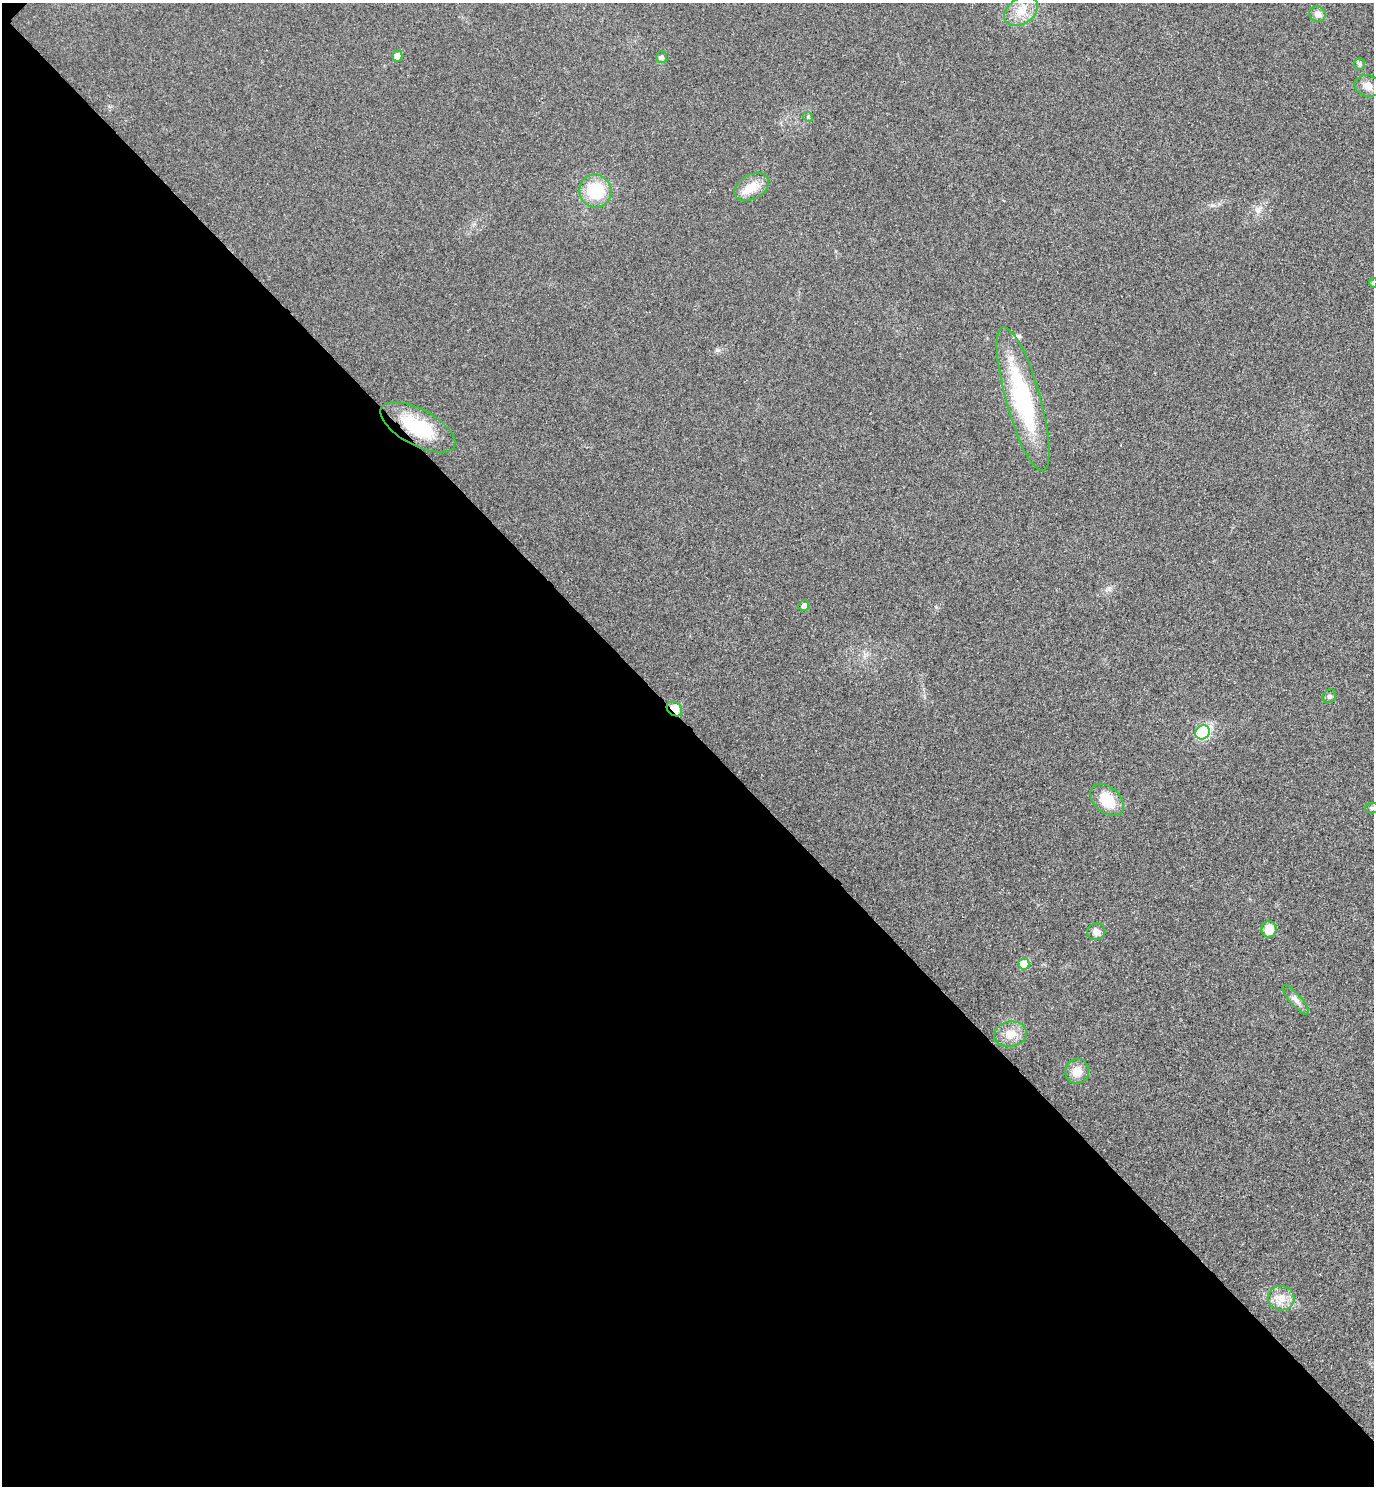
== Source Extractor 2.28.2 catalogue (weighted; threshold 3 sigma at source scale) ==
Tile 9 of 4 x 4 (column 1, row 3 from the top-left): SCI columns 200-1571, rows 1531-3014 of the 6026 x 6025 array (HDU 1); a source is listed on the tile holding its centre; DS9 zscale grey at full resolution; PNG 1376 x 1488 px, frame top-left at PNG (2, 3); each listed source drawn as its Kron ellipse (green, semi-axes under 4 px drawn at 4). Shown black and unused: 51% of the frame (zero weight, under 3 of 4 exposures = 6% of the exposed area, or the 3 px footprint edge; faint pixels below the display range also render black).
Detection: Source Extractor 2.28.2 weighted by HDU 2 'WHT'; one run over the whole footprint, this tile lists its part. Background 0.0217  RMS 0.0063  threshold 0.0282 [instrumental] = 3 sigma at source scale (4.5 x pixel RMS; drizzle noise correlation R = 1.50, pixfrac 1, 0.05/0.05 arcsec/px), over >= 5 px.
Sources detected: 25; all 25 listed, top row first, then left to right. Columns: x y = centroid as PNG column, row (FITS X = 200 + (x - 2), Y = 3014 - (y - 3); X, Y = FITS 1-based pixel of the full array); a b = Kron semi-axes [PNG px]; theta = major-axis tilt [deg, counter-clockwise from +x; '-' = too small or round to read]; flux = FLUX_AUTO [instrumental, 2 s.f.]
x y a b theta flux
1021 11 18 12 33 10
1318 14 8 7 - 3.4
397 56 5 5 - 6
661 57 6 5 - 1.4
1360 64 6 5 - 1.1
1368 86 13 10 -16 4.9
808 117 5 4 - 0.93
752 187 18 12 28 10
595 191 17 16 - 28
1373 283 5 4 - 0.98
1023 399 75 17 -74 67
418 427 41 18 -28 33
804 606 5 5 - 3
1329 696 7 6 - 1.4
674 709 8 6 -39 14
1203 732 8 6 40 62
1107 800 19 13 -43 15
1372 808 6 5 - 1.1
1269 929 8 7 - 9.4
1096 932 9 8 - 3.3
1024 964 5 5 - 12
1296 1000 18 6 -49 3.2
1010 1034 16 12 9 7.4
1077 1071 12 12 - 7.2
1281 1298 13 12 - 6.9
Overlapping masked pixels (flux is a lower limit): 2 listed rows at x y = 418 427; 674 709
Isophote crosses this tile's border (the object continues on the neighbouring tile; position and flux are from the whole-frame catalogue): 1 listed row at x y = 1373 283
Unlisted compact peaks at least as high as the median listed source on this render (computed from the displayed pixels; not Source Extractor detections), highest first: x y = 1212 205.